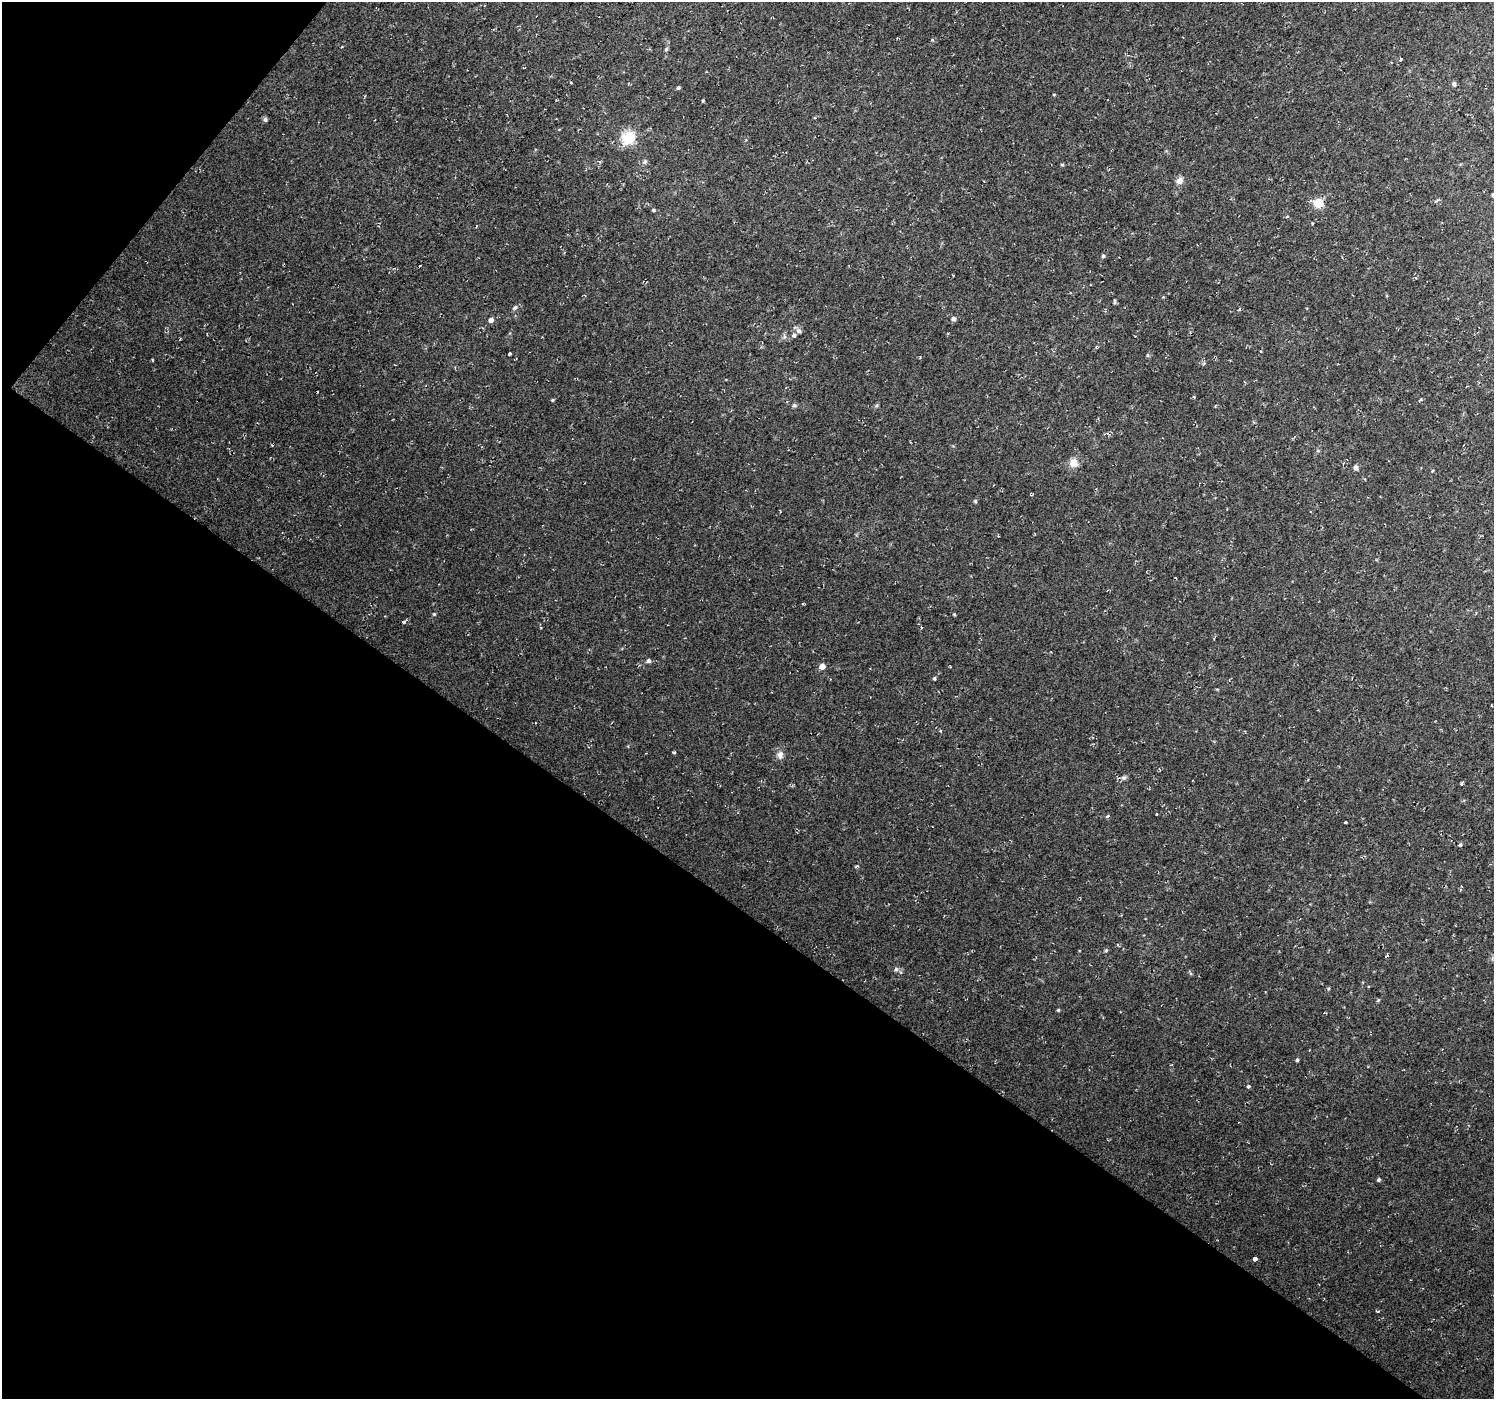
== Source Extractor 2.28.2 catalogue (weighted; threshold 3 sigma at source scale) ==
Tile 9 of 4 x 4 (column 1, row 3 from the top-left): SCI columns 3-1494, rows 1576-2972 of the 5971 x 6010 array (HDU 1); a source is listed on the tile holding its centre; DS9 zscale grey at full resolution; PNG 1496 x 1401 px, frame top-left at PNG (2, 2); no overlay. Shown black and unused: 38% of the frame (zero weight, under 2 of 3 exposures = <1% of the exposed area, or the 3 px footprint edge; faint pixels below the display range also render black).
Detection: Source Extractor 2.28.2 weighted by HDU 2 'WHT'; one run over the whole footprint, this tile lists its part. Background 0.021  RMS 0.0065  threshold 0.0291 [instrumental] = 3 sigma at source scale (4.5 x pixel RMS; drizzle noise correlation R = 1.50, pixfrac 1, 0.0396/0.0396 arcsec/px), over >= 5 px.
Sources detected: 55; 4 cosmic-ray / hot-pixel residue — not listed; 1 inside a brighter listed object's ellipse — not listed separately; the other 50 listed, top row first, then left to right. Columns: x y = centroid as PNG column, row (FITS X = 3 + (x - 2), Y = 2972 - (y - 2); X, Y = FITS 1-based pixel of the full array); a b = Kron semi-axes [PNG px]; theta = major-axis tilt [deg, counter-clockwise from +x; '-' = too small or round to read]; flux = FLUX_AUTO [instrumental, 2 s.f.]
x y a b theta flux
932 40 5 4 - 0.61
666 49 5 4 - 0.94
571 83 3 3 - 0.62
1454 84 6 5 - 1.2
678 88 4 4 - 1.1
265 119 6 5 - 1.2
628 138 15 13 34 17
645 162 7 5 43 1.3
1062 165 5 3 - 0.64
1180 181 8 7 - 3.6
1436 201 6 4 18 0.84
1318 203 10 9 - 9.3
654 210 4 3 - 0.82
1103 256 4 4 - 0.95
1114 302 7 3 -90 0.76
515 307 7 5 39 1.4
1239 309 5 3 - 0.72
954 319 5 4 - 2.6
491 320 5 4 - 2.6
799 331 7 7 - 2
510 354 3 3 - 1.1
1147 355 6 4 -90 0.75
552 400 4 4 - 0.62
794 405 7 5 1 1.1
877 405 6 4 71 0.86
1108 434 7 2 -44 0.68
1074 463 10 10 - 5.6
1355 467 7 5 61 1.8
975 501 5 4 - 0.78
434 614 4 4 - 0.62
404 622 4 3 - 3.1
649 661 6 5 - 1.3
822 666 5 5 - 4.9
934 679 5 4 - 0.78
674 753 5 3 - 0.67
780 755 11 9 72 3.1
1124 778 6 5 - 1.3
1461 784 4 2 - 0.58
1345 822 3 3 - 2.3
1460 845 3 3 - 9
857 866 7 3 27 0.8
1106 950 5 4 - 0.79
896 969 6 5 - 1.4
1328 989 5 3 - 0.66
1058 1010 5 4 - 0.66
1324 1013 4 2 - 0.51
1297 1060 4 4 - 0.97
1248 1086 5 4 - 0.77
1379 1180 4 4 - 1.2
1255 1259 4 3 - 10